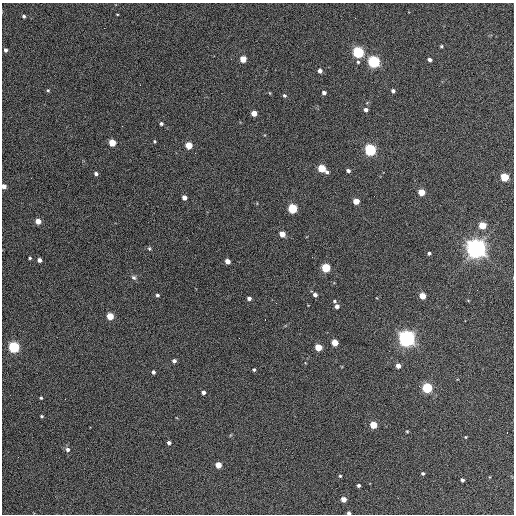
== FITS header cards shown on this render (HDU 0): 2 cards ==
NAXIS1  =                  512 / Axis length
NAXIS2  =                  512 / Axis length

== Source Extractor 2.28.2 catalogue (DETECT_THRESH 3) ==
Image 512 x 512 px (HDU 0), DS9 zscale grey, 1 PNG px = 1 image px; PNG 516 x 516 px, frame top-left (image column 1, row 512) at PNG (2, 3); no overlay
Background 343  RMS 20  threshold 60.9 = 3 sigma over >= 5 px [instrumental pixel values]
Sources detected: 81; all 81 listed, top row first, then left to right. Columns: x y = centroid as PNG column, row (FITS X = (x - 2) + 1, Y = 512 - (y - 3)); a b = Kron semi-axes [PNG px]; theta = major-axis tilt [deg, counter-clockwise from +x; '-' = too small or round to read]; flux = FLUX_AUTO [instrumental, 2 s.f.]
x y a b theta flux
117 14 3 2 - 1.1e+03
24 16 3 3 - 2.8e+03
441 46 4 4 - 1.8e+03
5 50 4 4 - 3.7e+03
358 52 5 5 - 2.6e+05
243 59 4 4 - 2.8e+04
430 60 4 3 - 4.8e+03
358 62 4 4 - 2.2e+03
374 62 5 5 - 3.3e+05
320 71 4 4 - 6.9e+03
48 90 4 4 - 1.6e+03
393 91 4 3 - 3.8e+03
270 93 5 3 - 1.1e+03
324 93 4 3 - 5.0e+03
284 95 4 4 - 2.4e+03
366 110 4 4 - 4.8e+03
254 113 4 4 - 1.8e+04
161 123 4 4 - 3.0e+03
154 141 3 3 - 1.7e+03
112 143 5 4 - 4.1e+04
189 145 5 4 - 3.5e+04
370 150 5 5 - 3.0e+05
322 168 5 4 - 5.7e+04
348 171 4 3 - 4.0e+03
327 172 5 4 - 3.3e+03
96 174 4 4 - 4.1e+03
505 177 5 4 - 6.8e+04
4 186 4 4 - 1.0e+04
421 192 5 4 - 3.3e+04
184 197 4 4 - 8.9e+03
356 201 4 4 - 2.5e+04
292 209 5 5 - 1.1e+05
38 221 4 4 - 1.9e+04
482 225 5 4 - 4.3e+04
282 234 5 4 - 2.1e+04
149 248 6 5 - 2.0e+03
476 249 7 6 - 1.4e+06
429 253 4 3 - 3.2e+03
312 257 2 2 - 7.4e+02
30 258 3 3 - 1.8e+03
39 260 4 4 - 6.1e+03
227 261 4 4 - 1.4e+04
326 268 5 5 - 1.1e+05
134 277 7 6 - 3.3e+03
157 295 4 4 - 3.1e+03
315 295 4 4 - 4.6e+03
422 296 5 4 - 2.9e+04
249 298 4 4 - 5.7e+03
468 300 5 3 - 1.1e+03
334 301 5 4 - 1.9e+03
276 303 2 2 - 8.3e+02
337 306 4 4 - 5.9e+03
110 316 4 4 - 4.1e+04
265 319 2 2 - 9.3e+02
406 338 6 6 - 9.2e+05
335 343 4 4 - 3.0e+04
14 347 5 5 - 2.5e+05
318 347 5 4 - 3.8e+04
174 361 4 4 - 5.5e+03
398 366 4 4 - 1.0e+04
254 370 4 3 - 2.0e+03
153 372 4 3 - 4.2e+03
427 388 5 5 - 1.8e+05
204 392 4 4 - 5.2e+03
41 398 3 3 - 1.8e+03
65 399 2 2 - 5.6e+02
42 416 3 3 - 1.7e+03
373 425 5 4 - 4.6e+04
407 431 3 3 - 1.4e+03
507 433 3 2 - 1.5e+03
466 437 3 3 - 1.3e+03
169 443 4 4 - 4.1e+03
67 449 5 5 - 4.6e+03
218 465 4 4 - 2.6e+04
423 473 4 3 - 2.3e+03
340 476 3 3 - 1.7e+03
490 477 4 3 - 8.9e+02
462 480 4 3 - 3.5e+03
359 485 3 3 - 3.2e+03
344 499 4 4 - 1.4e+04
349 513 4 3 - 4.2e+03
At the frame edge (FLAGS 8, measured only in part): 2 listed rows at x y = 4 186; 349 513